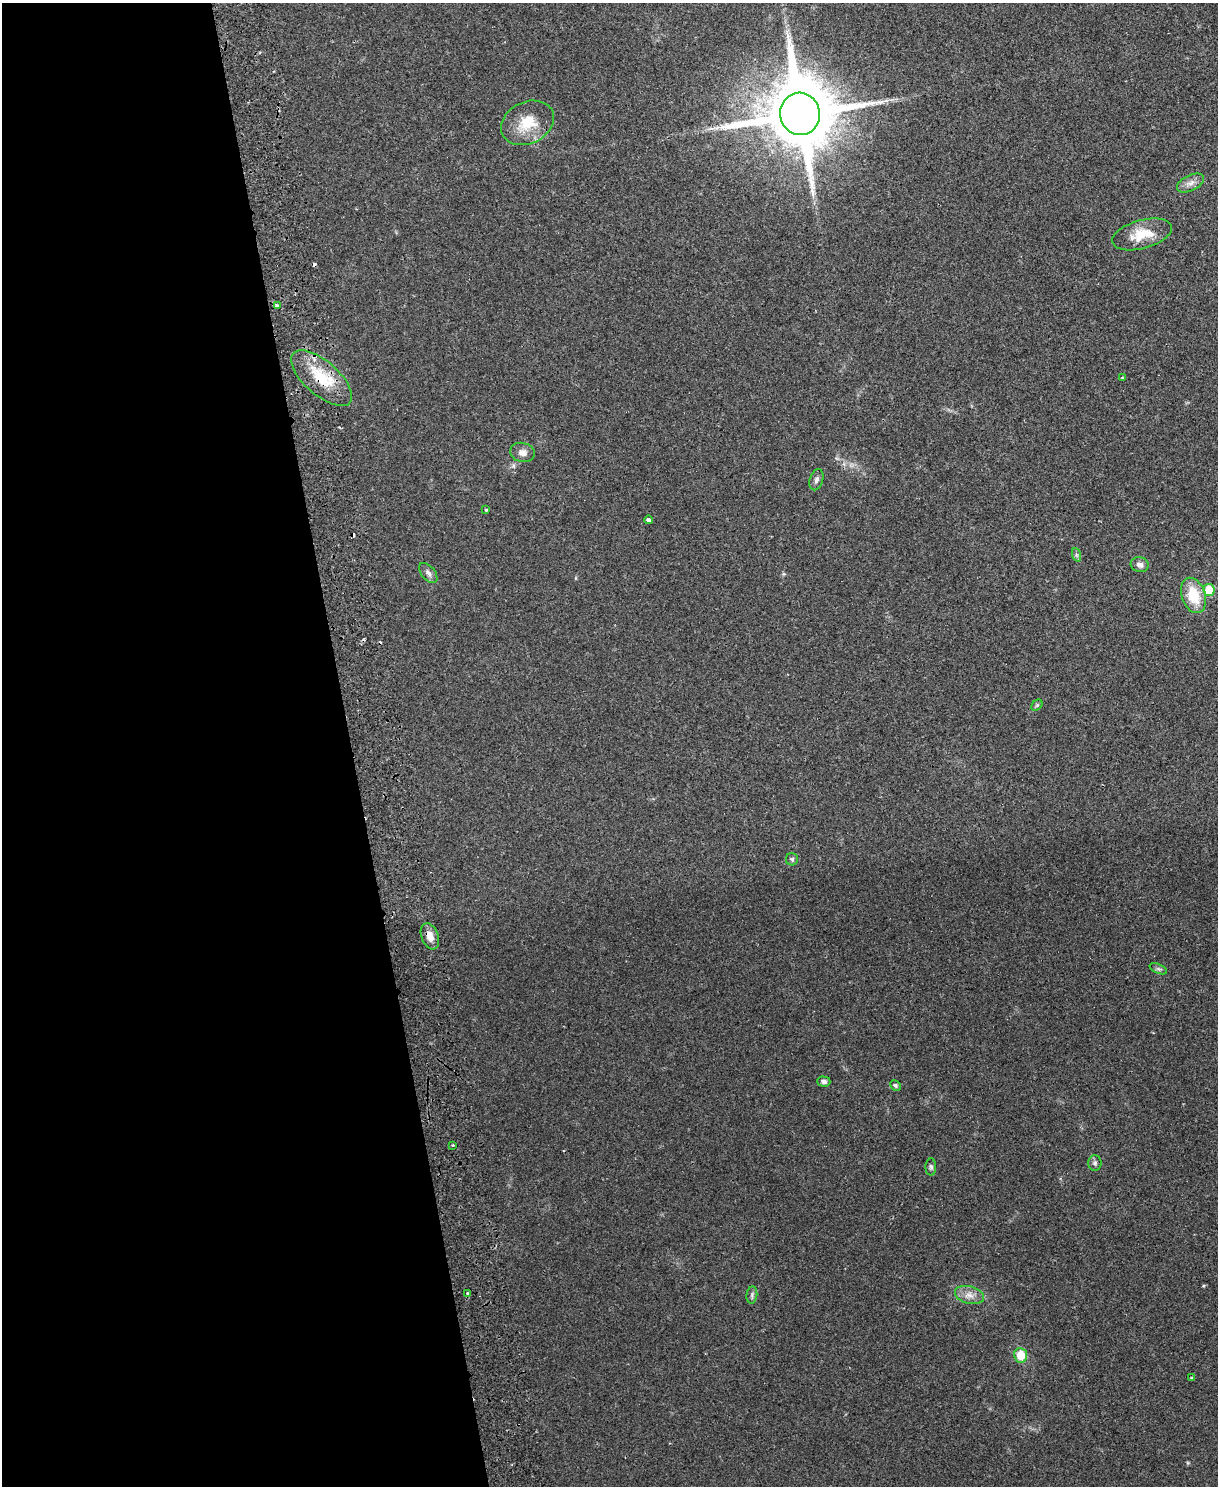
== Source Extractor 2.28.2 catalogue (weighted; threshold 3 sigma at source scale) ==
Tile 5 of 4 x 3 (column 1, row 2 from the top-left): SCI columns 57-1272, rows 1641-3124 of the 4981 x 4874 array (HDU 1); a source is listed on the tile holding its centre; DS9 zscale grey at full resolution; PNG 1220 x 1488 px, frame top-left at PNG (2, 3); each listed source drawn as its Kron ellipse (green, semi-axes under 4 px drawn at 4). Shown black and unused: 29% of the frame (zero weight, under 2 of 3 exposures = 3% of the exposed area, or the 3 px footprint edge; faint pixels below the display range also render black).
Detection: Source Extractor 2.28.2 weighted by HDU 2 'WHT'; one run over the whole footprint, this tile lists its part. Background 0.0313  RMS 0.0043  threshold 0.0194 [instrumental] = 3 sigma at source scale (4.5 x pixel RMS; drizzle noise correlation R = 1.50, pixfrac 1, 0.05/0.05 arcsec/px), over >= 5 px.
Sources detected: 35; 5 cosmic-ray / hot-pixel residue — neither listed nor drawn; the other 30 listed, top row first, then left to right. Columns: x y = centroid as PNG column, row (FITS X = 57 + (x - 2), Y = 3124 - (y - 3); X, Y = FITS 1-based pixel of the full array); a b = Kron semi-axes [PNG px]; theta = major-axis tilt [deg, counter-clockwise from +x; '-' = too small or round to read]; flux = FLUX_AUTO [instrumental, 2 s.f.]
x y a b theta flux
800 114 21 20 - 4600
527 123 28 21 26 13
1190 183 14 8 26 2.7
1142 234 30 14 15 11
277 306 4 3 - 2.3
321 378 38 17 -41 17
1122 378 4 2 - 0.3
522 452 12 9 -14 2.7
816 480 11 6 73 1.5
486 510 3 3 - 1.1
648 520 4 4 - 1.7
1077 555 7 4 -70 0.77
1140 565 9 7 -18 2
428 573 12 7 -51 1.8
1209 590 6 5 - 11
1194 595 18 12 -71 13
1037 705 6 4 44 0.63
792 859 6 6 - 0.84
430 936 13 8 -70 4.1
1158 969 9 4 -22 0.97
824 1082 7 5 -2 1.4
895 1085 5 5 - 0.66
452 1145 3 2 - 0.39
1095 1163 7 6 - 1.1
931 1167 8 5 -89 0.97
468 1294 4 3 - 1
752 1295 9 5 83 1
969 1295 15 8 -15 3.5
1021 1355 7 6 - 8
1191 1378 3 2 - 0.53
Overlapping masked pixels (flux is a lower limit): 1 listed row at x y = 321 378